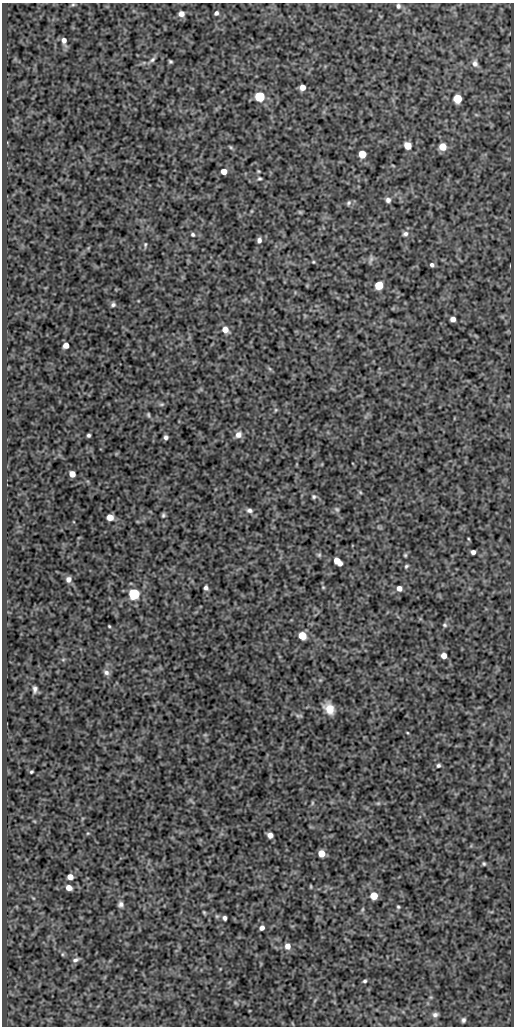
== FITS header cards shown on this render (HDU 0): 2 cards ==
NAXIS1  =                  512
NAXIS2  =                 1024

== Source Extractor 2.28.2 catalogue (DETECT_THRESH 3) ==
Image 512 x 1024 px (HDU 0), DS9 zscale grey, 1 PNG px = 1 image px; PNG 516 x 1028 px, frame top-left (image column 1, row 1024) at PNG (2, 3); no overlay
Background 79.8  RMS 0.49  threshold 1.48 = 3 sigma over >= 5 px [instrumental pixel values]
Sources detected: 90; all 90 listed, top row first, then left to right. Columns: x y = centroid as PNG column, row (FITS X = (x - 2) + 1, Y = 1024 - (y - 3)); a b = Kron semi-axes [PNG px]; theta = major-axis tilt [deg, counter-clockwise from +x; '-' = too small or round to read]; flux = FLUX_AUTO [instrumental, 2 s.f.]
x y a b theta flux
73 4 6 4 1 42
398 6 6 5 - 73
216 13 5 4 - 80
181 14 6 5 - 200
64 41 9 6 -77 160
152 60 9 5 44 94
170 61 4 3 - 47
475 63 9 7 -83 140
302 87 5 5 - 250
260 96 6 6 - 2200
457 99 6 5 - 1300
407 145 6 5 - 570
231 147 6 4 -37 47
443 147 5 5 - 560
362 154 5 5 - 770
224 171 5 5 - 300
260 178 5 4 - 46
388 200 6 6 - 110
348 203 7 5 64 64
300 212 6 4 -44 37
193 234 5 4 - 56
405 234 7 7 - 110
259 240 6 5 - 110
145 245 7 4 86 54
371 259 11 5 72 83
313 262 4 3 - 31
432 265 5 5 - 83
379 285 5 5 - 1200
113 305 6 5 - 76
453 319 5 5 - 170
225 329 7 6 - 310
66 345 5 5 - 260
270 369 6 5 - 52
161 404 7 4 18 60
276 410 5 5 - 45
148 415 6 4 -80 47
88 435 4 3 - 60
238 435 9 8 - 190
166 437 5 4 - 87
72 474 5 5 - 310
360 492 5 4 - 37
314 497 6 6 - 69
337 509 7 6 - 66
249 510 8 6 -11 110
163 515 5 4 - 60
110 517 5 5 - 360
469 539 5 3 - 31
473 552 4 4 - 110
319 555 6 6 - 55
405 555 4 4 - 43
337 561 8 5 -43 420
406 566 6 4 45 51
68 579 7 6 - 140
323 587 4 4 - 34
206 588 6 5 - 100
399 588 5 5 - 190
134 594 6 6 - 4700
445 625 6 5 - 62
109 626 4 3 - 33
302 636 6 5 - 800
444 656 5 5 - 250
63 660 6 4 1 44
106 672 8 6 -18 110
35 689 6 4 90 100
329 709 11 8 -55 420
297 716 7 4 -19 65
407 732 4 3 - 28
438 765 5 4 - 62
31 772 3 3 - 42
312 803 6 4 89 45
378 803 5 5 - 48
88 833 5 3 - 32
270 835 5 5 - 200
321 853 5 5 - 500
484 864 5 4 - 48
70 877 5 4 - 240
311 886 5 2 - 33
69 888 5 5 - 240
374 896 5 5 - 710
121 904 6 6 - 110
398 907 5 4 - 44
204 912 5 3 - 40
224 918 5 4 - 91
262 928 5 5 - 150
287 946 7 7 - 230
75 960 8 5 20 89
365 981 4 4 - 54
236 1003 7 4 -70 44
435 1015 7 6 - 110
463 1020 6 5 - 77